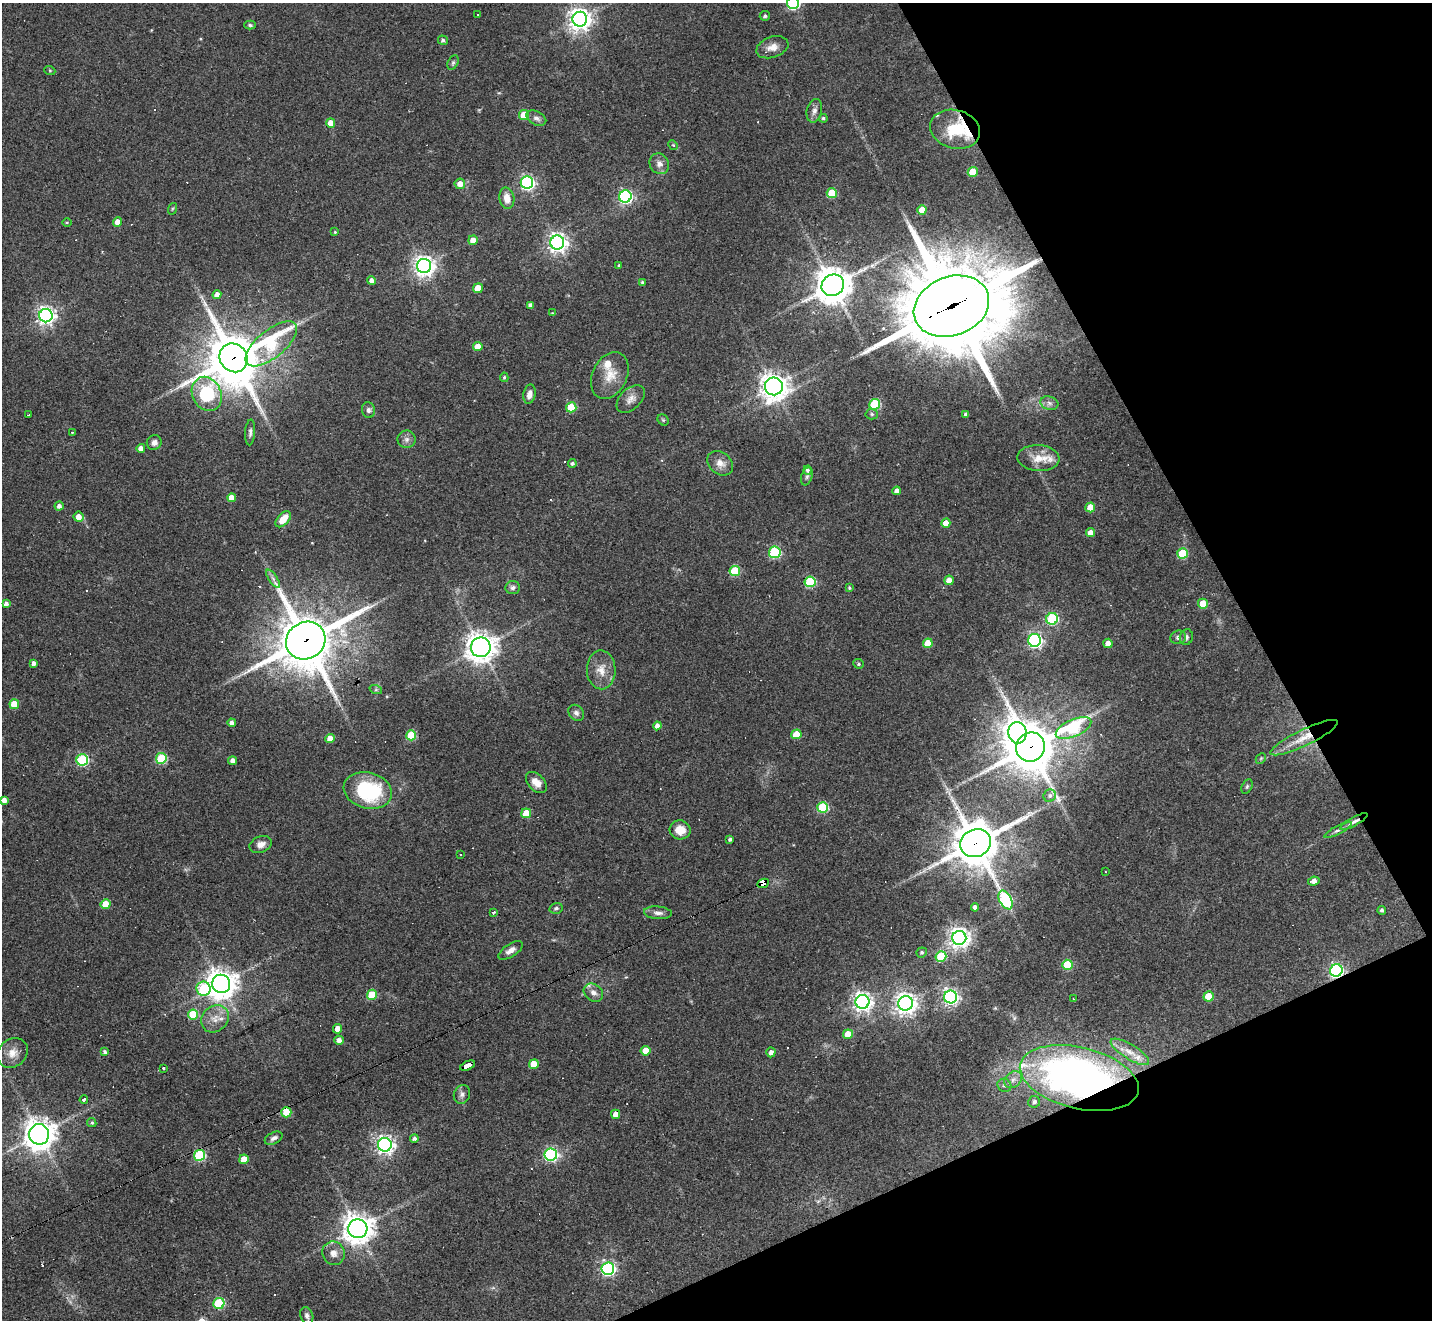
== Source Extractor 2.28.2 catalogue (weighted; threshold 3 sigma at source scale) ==
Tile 12 of 4 x 4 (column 4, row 3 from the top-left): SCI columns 4290-5719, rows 1603-2920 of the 5719 x 5707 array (HDU 1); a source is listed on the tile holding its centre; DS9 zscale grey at full resolution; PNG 1434 x 1322 px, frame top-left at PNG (2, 3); each listed source drawn as its Kron ellipse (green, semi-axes under 4 px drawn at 4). Shown black and unused: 22% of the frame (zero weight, under 2 of 3 exposures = <1% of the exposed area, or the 3 px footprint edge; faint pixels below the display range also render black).
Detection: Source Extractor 2.28.2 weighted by HDU 2 'WHT'; one run over the whole footprint, this tile lists its part. Background 0.0432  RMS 0.005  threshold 0.0224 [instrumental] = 3 sigma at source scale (4.5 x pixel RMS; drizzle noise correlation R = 1.50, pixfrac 1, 0.05/0.05 arcsec/px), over >= 5 px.
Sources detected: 208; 1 inside a brighter object's white glare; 13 cosmic-ray / hot-pixel residue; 1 long thin detection or spike segment (spike, bleed or trail) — neither listed nor drawn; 7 inside a brighter listed object's ellipse — not listed separately; the other 186 listed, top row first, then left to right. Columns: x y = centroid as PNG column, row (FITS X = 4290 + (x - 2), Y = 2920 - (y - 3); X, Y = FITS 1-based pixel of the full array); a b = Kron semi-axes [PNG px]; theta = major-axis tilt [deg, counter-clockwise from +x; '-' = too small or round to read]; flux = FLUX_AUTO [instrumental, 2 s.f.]
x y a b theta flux
793 3 6 6 - 68
478 15 3 2 - 0.46
765 16 5 5 - 1.1
580 19 7 7 - 420
250 25 6 4 -3 0.81
443 40 5 4 - 1.1
772 47 16 10 18 4.5
453 63 8 5 63 0.99
50 71 5 3 - 0.48
814 111 12 7 76 2.4
524 115 5 5 - 16
536 118 10 6 -27 1.9
823 118 4 4 - 0.97
331 123 5 4 - 5.5
955 129 25 19 -15 21
673 145 5 4 - 0.59
659 164 11 9 -57 3.1
973 172 5 5 - 11
527 183 6 6 - 120
460 184 5 5 - 3.5
832 193 5 5 - 21
625 196 6 6 - 110
507 198 11 7 -79 5.1
172 209 6 3 71 0.56
922 210 4 4 - 7.9
67 222 5 3 - 0.46
117 222 4 4 - 4.9
335 232 4 4 - 0.55
473 240 5 4 - 4.7
557 242 7 7 - 260
619 265 4 3 - 0.63
424 266 7 7 - 340
372 281 4 4 - 2.4
642 282 4 4 - 0.66
833 285 11 10 - 1000
478 288 5 5 - 11
217 295 4 4 - 2.8
530 305 4 4 - 1.8
951 306 39 29 21 8100
552 313 4 3 - 0.38
46 316 7 6 - 220
271 344 31 14 39 49
478 347 4 4 - 5.7
233 358 15 13 -48 2500
610 375 25 17 64 9.7
504 377 5 4 - 0.75
774 386 9 9 - 540
207 394 18 14 -62 100
529 394 9 6 78 3
631 399 17 10 45 4
1049 403 9 6 -17 1.9
875 404 5 5 - 38
571 407 5 5 - 21
368 410 8 6 -77 1.6
872 414 6 5 - 0.91
966 414 4 3 - 1.2
28 415 3 3 - 6
663 420 6 5 - 0.71
72 432 3 3 - 0.72
250 432 13 5 86 1.6
407 439 9 9 - 2.2
154 442 8 7 - 2.1
141 448 4 4 - 2.7
1038 458 21 13 -3 8
572 463 4 4 - 1.1
720 463 14 11 -38 4.4
807 470 4 3 - 2.1
807 476 9 5 73 1.2
897 491 4 4 - 2.8
232 498 4 4 - 4.7
59 506 4 4 - 1.9
1090 507 5 5 - 9.4
78 517 5 5 - 4.5
283 519 9 5 48 7.2
946 523 4 4 - 6.2
1091 533 4 4 - 4
775 552 6 6 - 49
1182 553 5 5 - 26
735 571 5 5 - 24
273 579 10 4 -57 1.7
949 580 5 4 - 4.9
810 582 5 5 - 40
513 587 7 6 - 1.6
849 588 4 3 - 0.7
6 604 4 4 - 2.1
1203 604 5 5 - 11
1052 619 6 6 - 56
1178 637 8 6 15 1.6
1186 637 8 6 74 1.6
306 640 20 18 32 2700
1035 640 6 6 - 120
928 643 5 5 - 12
1108 643 4 4 - 3.8
481 647 10 9 - 580
34 663 4 4 - 1.9
858 664 5 5 - 0.77
601 670 19 14 -88 7.2
376 690 6 4 -18 0.78
14 704 5 5 - 9.2
576 713 9 7 -47 1.8
232 723 4 4 - 2
657 726 4 4 - 2.6
1074 728 19 8 24 47
1017 733 11 9 -81 520
796 734 5 5 - 12
411 735 5 5 - 27
330 738 4 4 - 6.3
1304 738 37 8 26 10
1030 747 15 14 - 2000
161 758 5 5 - 30
1261 758 6 4 45 0.76
82 760 6 5 - 60
233 761 4 4 - 2.5
536 782 12 8 -46 5.1
1247 786 8 5 63 0.9
368 790 24 18 -14 44
1050 796 6 6 - 1.4
4 800 4 4 - 2.8
823 807 5 5 - 35
526 813 5 5 - 12
1354 822 15 4 29 2.6
680 830 10 9 - 6.6
1338 830 15 4 27 1.7
730 839 3 3 - 1.1
975 843 15 13 26 1900
261 844 11 8 22 3.2
460 855 3 3 - 1.6
1105 871 3 2 - 0.34
1314 881 6 4 8 2.8
763 883 6 4 25 100
1005 900 10 6 -62 74
106 904 5 5 - 11
975 907 4 4 - 1.9
556 908 6 5 - 1.1
1382 910 4 4 - 1.2
493 912 3 3 - 0.95
658 913 14 6 -5 2.5
959 938 7 7 - 340
511 950 14 6 34 3
922 952 5 5 - 1
941 956 5 5 - 24
1067 965 5 5 - 22
1336 970 6 6 - 110
221 984 9 9 - 650
204 989 7 7 - 42
593 993 10 8 -38 3.2
372 995 5 5 - 18
1208 996 5 5 - 11
951 997 6 6 - 160
1073 999 2 2 - 0.42
862 1002 7 7 - 260
905 1003 7 7 - 370
193 1014 5 5 - 21
215 1019 15 12 45 6
338 1029 4 4 - 6
848 1034 5 4 - 7.9
339 1040 5 4 - 2.4
646 1051 5 5 - 9
105 1052 4 4 - 1.3
771 1052 5 4 - 2.2
1130 1052 22 7 -32 5.2
13 1053 16 14 40 5.9
534 1064 5 5 - 12
468 1066 8 4 24 55
163 1068 3 3 - 1.6
1079 1078 61 30 -13 280
1013 1080 10 7 40 2.8
1004 1085 7 6 - 1.6
462 1094 9 8 - 1.9
84 1099 4 3 - 3
1034 1102 6 5 - 1.6
286 1112 5 5 - 13
616 1114 5 4 - 3.9
92 1123 5 4 - 0.76
39 1134 10 10 - 680
274 1138 9 5 27 2
414 1139 4 4 - 1.4
385 1145 7 7 - 220
551 1154 6 6 - 89
200 1155 5 5 - 49
244 1159 5 4 - 7.4
358 1229 9 9 - 690
333 1253 12 11 - 3.9
608 1269 6 6 - 110
219 1303 5 5 - 40
307 1316 9 6 -72 1.8
Overlapping masked pixels (flux is a lower limit): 14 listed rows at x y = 955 129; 951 306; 233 358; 306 640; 1304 738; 1030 747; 1354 822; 975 843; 763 883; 1336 970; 468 1066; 1079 1078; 286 1112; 200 1155
Isophote crosses this tile's border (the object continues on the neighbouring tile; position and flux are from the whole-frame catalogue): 1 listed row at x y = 793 3